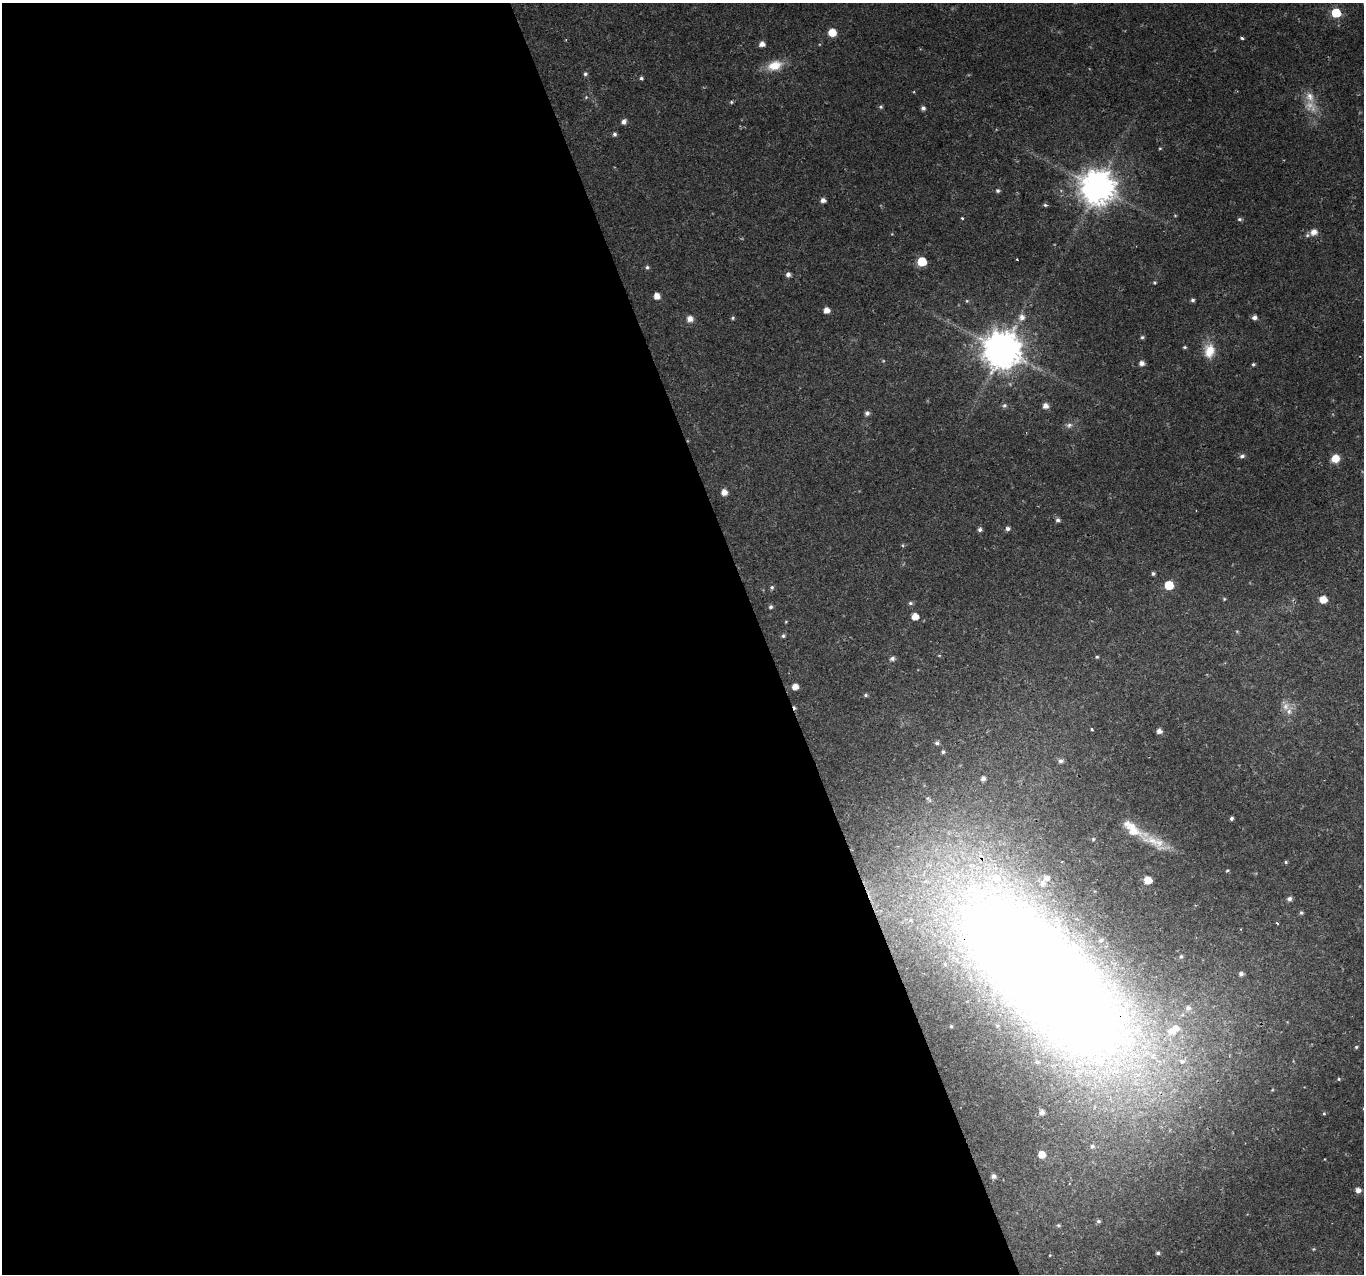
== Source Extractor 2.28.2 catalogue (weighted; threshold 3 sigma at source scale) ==
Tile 9 of 4 x 4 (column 1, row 3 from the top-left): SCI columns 4-1365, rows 1400-2671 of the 5449 x 5285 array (HDU 1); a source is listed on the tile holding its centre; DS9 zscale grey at full resolution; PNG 1366 x 1276 px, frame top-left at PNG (2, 3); no overlay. Shown black and unused: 56% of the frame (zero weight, under 2 of 3 exposures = <1% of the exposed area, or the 3 px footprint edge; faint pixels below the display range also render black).
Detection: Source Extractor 2.28.2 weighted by HDU 2 'WHT'; one run over the whole footprint, this tile lists its part. Background 0.0288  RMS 0.0031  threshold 0.0141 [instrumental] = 3 sigma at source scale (4.5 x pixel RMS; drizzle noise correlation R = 1.50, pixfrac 1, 0.0396/0.0396 arcsec/px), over >= 5 px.
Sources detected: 111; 3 too faint to see at this stretch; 2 cosmic-ray / hot-pixel residue — not listed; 9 inside a brighter listed object's ellipse — not listed separately; the other 97 listed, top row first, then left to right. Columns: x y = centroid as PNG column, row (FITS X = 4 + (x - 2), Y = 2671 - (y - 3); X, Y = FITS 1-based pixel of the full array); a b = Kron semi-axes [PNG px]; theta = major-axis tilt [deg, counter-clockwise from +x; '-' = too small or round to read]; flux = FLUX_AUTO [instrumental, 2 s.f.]
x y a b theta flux
1336 13 6 6 - 15
832 32 6 6 - 5.1
1242 38 3 3 - 0.81
762 44 6 5 - 1.8
774 65 20 12 18 5.9
585 74 6 5 - 0.66
641 78 4 4 - 0.59
914 92 3 3 - 0.37
586 97 5 4 - 0.37
1310 97 17 10 -66 3.5
731 102 5 4 - 0.44
923 108 5 5 - 0.9
624 122 6 5 - 1.3
614 134 5 4 - 0.75
1160 148 5 3 - 0.31
1098 187 10 10 - 720
998 191 5 4 - 0.58
823 200 6 5 - 1.3
1045 205 5 4 - 0.53
1175 215 5 3 - 0.28
962 218 3 3 - 0.61
1239 219 6 5 - 0.57
1314 232 8 7 - 2.6
922 262 6 6 - 12
647 267 5 5 - 0.6
788 274 6 5 - 1.1
1155 282 5 4 - 0.42
657 296 5 5 - 2.9
1192 300 5 4 - 0.64
967 301 5 3 - 0.31
827 310 5 5 - 2.4
1022 317 9 8 - 2.1
733 318 5 4 - 0.46
1255 318 6 5 - 1.2
690 319 7 6 - 2
1142 337 5 5 - 0.52
1185 347 4 3 - 0.44
1002 350 11 11 - 920
1209 351 19 14 81 5.7
1142 363 6 5 - 1.5
1253 364 4 4 - 0.48
1004 405 6 5 - 0.73
1045 406 6 6 - 1.8
867 413 5 5 - 1
1069 425 9 6 28 1.2
1242 456 6 5 - 0.9
1335 458 8 7 - 4.7
724 492 6 5 - 2.4
1058 520 5 5 - 0.86
1008 529 6 5 - 0.91
980 530 5 5 - 0.86
903 545 5 3 - 0.36
1153 574 4 4 - 0.63
1169 585 6 5 - 13
772 587 5 5 - 0.63
1224 599 5 4 - 0.34
1323 599 6 6 - 4.7
910 603 6 4 -14 0.6
771 607 5 5 - 0.67
915 616 5 5 - 3.8
783 636 5 4 - 0.56
1097 657 4 4 - 0.38
892 659 6 5 - 0.93
795 687 5 5 - 2.4
866 695 5 4 - 0.53
1285 706 16 10 -72 3
1092 730 3 3 - 4.2
1159 731 5 5 - 1.7
937 743 5 5 - 0.77
943 752 4 4 - 0.65
1061 761 6 6 - 1.1
983 779 6 5 - 1.2
1231 818 4 4 - 0.64
1093 839 5 4 - 0.42
1154 841 40 14 -27 7.7
1286 862 5 4 - 0.4
1227 871 5 3 - 0.35
1148 880 6 5 - 5.4
1289 899 6 6 - 1.1
1301 913 5 5 - 0.53
1277 923 3 3 - 0.37
1181 956 6 4 74 0.6
1241 974 5 5 - 1
1043 976 234 87 -46 630
1188 1008 8 8 - 1.6
951 1026 4 4 - 0.37
1356 1047 5 4 - 0.42
1339 1079 5 4 - 0.45
1042 1112 6 6 - 1.2
1324 1113 5 4 - 0.38
1092 1146 6 6 - 0.86
1042 1155 6 6 - 3.9
993 1176 6 5 - 1.1
1358 1190 5 5 - 1.7
1098 1221 6 4 -15 0.62
1058 1225 5 5 - 0.42
1158 1253 5 4 - 0.69
Overlapping masked pixels (flux is a lower limit): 1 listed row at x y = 1043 976